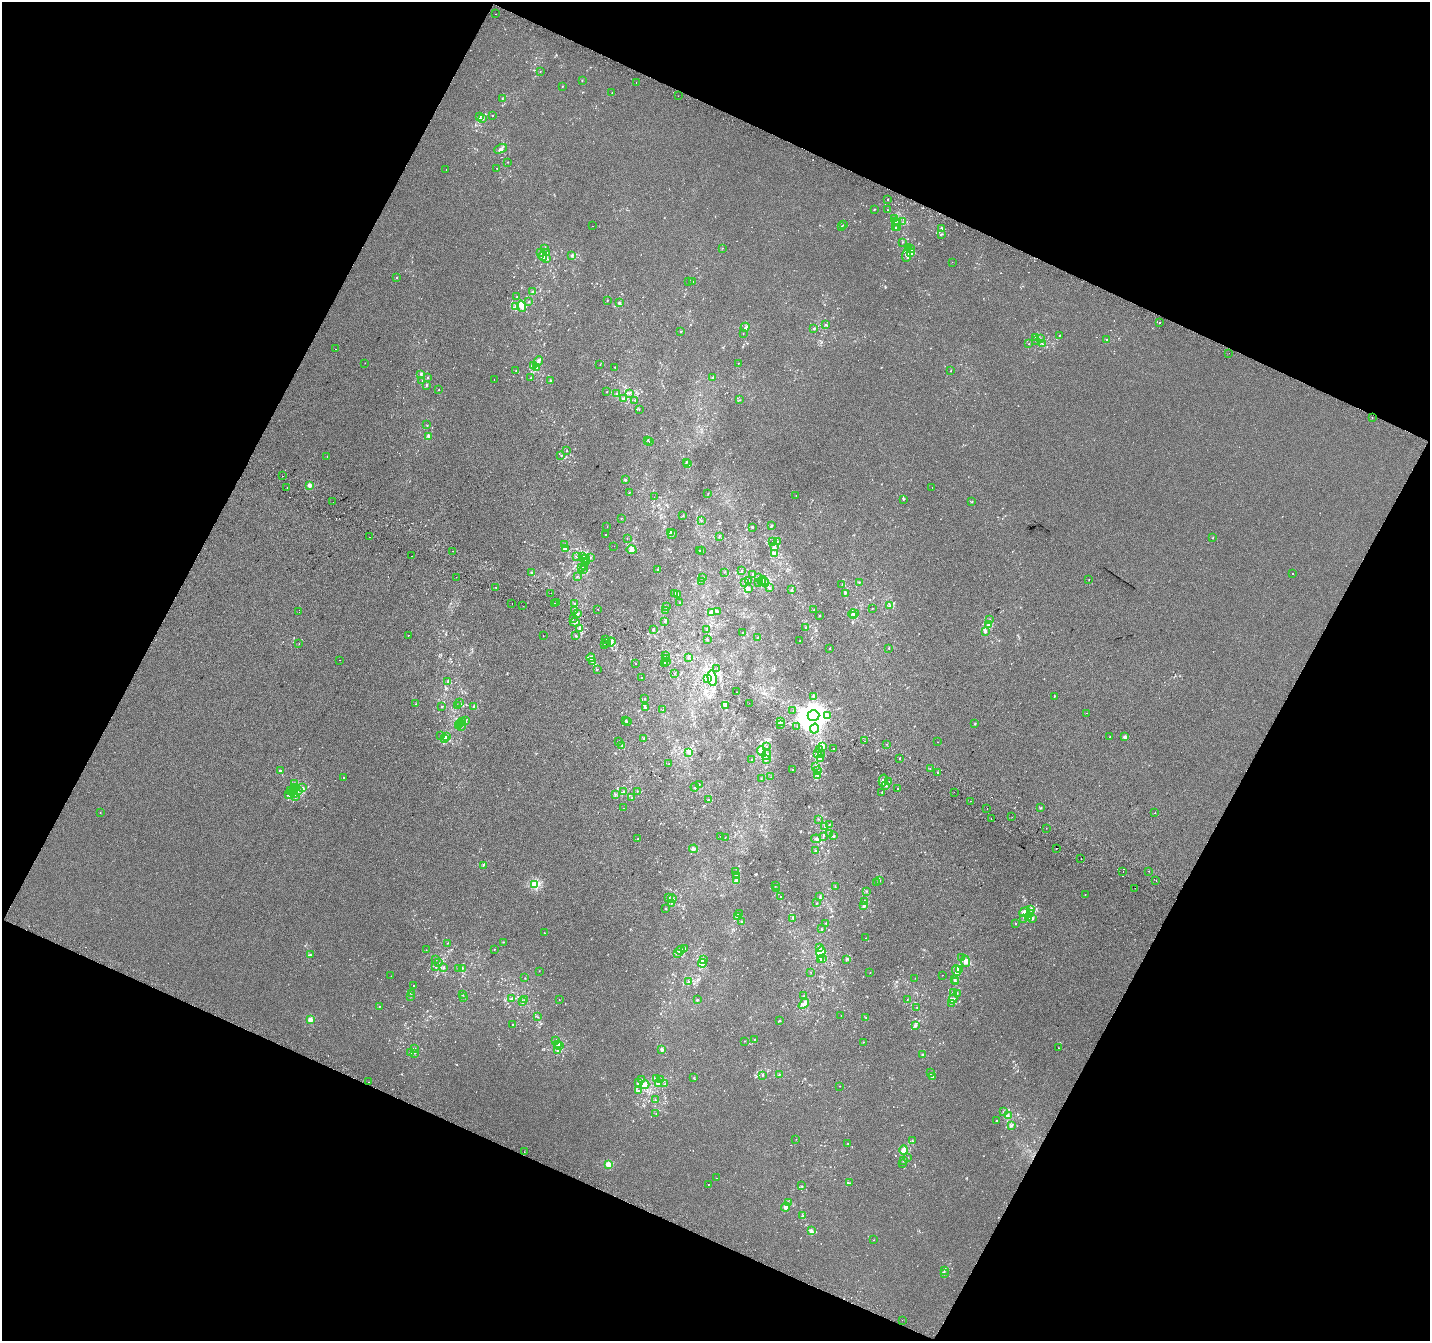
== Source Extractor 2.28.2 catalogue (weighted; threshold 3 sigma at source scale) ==
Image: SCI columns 27-5738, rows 307-5659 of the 5758 x 5899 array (HDU 1 of 3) = the unmasked area's bounding box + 8 px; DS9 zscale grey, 4 x 4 block average (1 PNG px = mean of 4 x 4 image px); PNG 1432 x 1343 px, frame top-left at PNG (2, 2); each listed source drawn as its Kron ellipse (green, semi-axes under 4 px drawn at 4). Shown black and unused: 45% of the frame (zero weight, under 2 of 3 exposures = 2% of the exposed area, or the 3 px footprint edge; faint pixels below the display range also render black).
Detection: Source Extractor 2.28.2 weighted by HDU 2 'WHT'. Background 0.00146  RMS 0.0073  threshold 0.0329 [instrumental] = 3 sigma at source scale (4.5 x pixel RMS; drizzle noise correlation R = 1.50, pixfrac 1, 0.0396/0.0396 arcsec/px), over >= 5 px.
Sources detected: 1070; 3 too faint to see at this stretch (4 x 4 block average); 1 inside a brighter object's white glare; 29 cosmic-ray / hot-pixel residue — neither listed nor drawn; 68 coinciding with a brighter row at this scale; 40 inside a brighter listed object's ellipse — not listed separately; of the other 929, all 500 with FLUX_AUTO >= 1.31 (the completeness limit of this list) listed and drawn (429 fainter detections not listed), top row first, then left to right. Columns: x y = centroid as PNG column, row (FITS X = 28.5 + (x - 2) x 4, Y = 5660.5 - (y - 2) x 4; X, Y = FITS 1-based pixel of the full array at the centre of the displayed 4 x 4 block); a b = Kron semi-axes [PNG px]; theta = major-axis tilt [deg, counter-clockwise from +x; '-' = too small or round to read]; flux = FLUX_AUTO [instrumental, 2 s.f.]
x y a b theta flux
496 14 2 2 - 3
540 71 2 2 - 1.5
582 81 2 2 - 1.4
636 82 2 2 - 3.5
562 86 2 2 - 1.7
612 93 2 2 - 1.3
678 96 2 2 - 3.8
502 99 2 2 - 2.2
492 116 2 2 - 1.5
480 117 3 2 - 3.7
482 119 4 3 - 7.9
500 149 7 3 23 12
508 162 2 2 - 1.6
497 168 2 2 - 1.3
446 170 2 2 - 7.2
888 199 2 2 - 4.9
874 209 2 2 - 1.4
887 210 2 2 - 1.4
895 219 3 2 - 2.9
895 222 2 2 - 3.3
903 222 2 2 - 1.8
898 223 2 2 - 1.4
844 224 2 2 - 1.4
593 226 2 2 - 5.8
842 226 2 2 - 2.3
895 228 2 2 - 2.6
898 228 3 2 - 4.9
942 229 2 2 - 2.8
941 234 2 2 - 3.2
902 242 2 2 - 1.7
908 247 2 2 - 2.7
545 248 2 2 - 1.8
722 248 2 2 - 1.4
910 248 2 2 - 2.2
540 252 2 2 - 3.3
546 252 2 2 - 2.5
910 253 3 2 - 6.6
572 255 3 2 - 3.9
907 255 8 3 81 21
543 256 4 3 - 29
547 259 3 2 - 4.6
952 262 2 2 - 4.8
397 277 2 2 - 4
689 282 2 2 - 2
693 282 2 2 - 2.5
532 292 3 2 - 3.8
516 297 2 2 - 1.5
607 301 2 2 - 2.2
529 302 2 2 - 2.1
619 303 3 2 - 6.1
515 306 4 2 - 7.5
521 306 6 3 -77 21
1160 323 2 2 - 1.4
826 325 3 2 - 2.6
745 327 5 2 - 8.2
814 329 2 2 - 2.8
681 331 2 2 - 2.3
743 333 2 2 - 1.5
1059 335 2 2 - 2
1035 338 2 2 - 1.3
1040 339 2 2 - 3.2
1107 339 2 2 - 1.7
1036 341 2 2 - 1.6
1029 344 2 2 - 2.9
1042 344 2 2 - 2.3
335 349 2 2 - 6
1229 353 2 2 - 9.7
538 361 5 2 - 9.5
365 363 2 2 - 2.3
738 363 2 2 - 1.6
600 364 2 2 - 1.4
533 366 3 2 - 6.9
536 367 3 2 - 5.8
615 367 2 2 - 2
516 370 2 2 - 1.7
951 371 2 2 - 1.7
421 374 3 2 - 4.9
428 377 2 2 - 2.6
531 378 2 2 - 1.3
712 378 2 2 - 2.3
494 380 2 2 - 1.6
551 380 3 2 - 2.6
422 381 2 2 - 1.5
426 385 2 2 - 2.2
439 390 2 2 - 2.3
607 392 2 2 - 2.2
630 393 2 2 - 1.9
617 394 2 2 - 3
624 398 2 2 - 2.4
635 400 2 2 - 1.5
739 400 2 2 - 2.4
639 409 2 2 - 2.1
1372 417 2 2 - 9
427 425 2 2 - 1.4
428 436 3 3 - 9.5
648 440 2 2 - 2
650 442 3 2 - 2.6
566 451 2 2 - 1.3
561 455 2 2 - 2.8
327 456 2 2 - 1.4
686 462 2 2 - 2.7
688 464 2 2 - 2.8
282 476 2 2 - 2.3
625 480 2 2 - 18
309 485 2 2 - 77
287 487 2 2 - 3.9
932 487 2 2 - 1.3
629 493 2 2 - 2.5
708 493 2 2 - 1.5
796 496 2 2 - 1.6
654 497 2 2 - 3.5
904 499 2 2 - 2.8
972 501 2 2 - 1.9
333 502 2 2 - 2
683 515 2 2 - 1.6
621 519 2 2 - 2.4
701 521 2 2 - 2.5
771 526 2 2 - 7.8
607 527 2 2 - 1.4
753 527 2 2 - 1.9
670 532 3 2 - 7.3
606 534 2 2 - 3
672 534 5 3 - 6.4
720 536 3 2 - 2.3
370 537 2 2 - 1.6
627 538 2 2 - 1.5
1213 538 2 2 - 3.8
773 542 2 2 - 1.9
777 542 2 2 - 2.6
564 545 2 2 - 2.9
614 546 2 2 - 2.9
774 546 2 2 - 3.9
565 548 3 2 - 4
631 550 5 3 - 13
453 551 2 2 - 3.8
699 551 2 2 - 2
702 551 2 2 - 2
774 553 3 3 - 13
411 556 2 2 - 1.9
576 557 2 2 - 1.4
582 557 3 2 - 2.5
590 557 2 2 - 2.5
585 559 2 2 - 2.7
585 562 2 2 - 1.6
584 566 3 2 - 3.4
581 567 2 2 - 1.7
584 569 3 2 - 2.5
658 569 2 2 - 1.6
742 570 2 2 - 1.8
532 572 2 2 - 1.8
724 572 2 2 - 1.6
1293 573 2 2 - 10
752 574 2 2 - 2.1
577 576 2 2 - 1.6
456 577 2 2 - 1.3
703 577 2 2 - 3.7
758 578 2 2 - 3.2
1089 580 2 2 - 1.9
702 581 2 2 - 1.6
748 581 2 2 - 2.7
762 581 4 3 - 7.4
765 582 4 2 - 6.8
859 582 2 2 - 2
745 583 2 2 - 4.6
759 583 2 2 - 2.6
842 584 2 2 - 1.3
769 587 2 2 - 2.1
496 588 2 2 - 7.3
748 588 3 3 - 13
791 590 2 2 - 5.3
551 593 2 2 - 2.7
674 593 2 2 - 1.6
845 593 2 2 - 2.6
677 594 2 2 - 4
556 602 2 2 - 2
512 603 2 2 - 1.4
555 603 2 2 - 1.8
574 603 2 2 - 5.6
680 603 2 2 - 1.6
523 606 2 2 - 2.1
667 606 2 2 - 1.6
890 606 2 2 - 2.7
872 608 2 2 - 1.7
598 609 2 2 - 7.2
574 610 3 2 - 3.1
666 610 2 2 - 1.8
813 610 2 2 - 1.3
299 612 2 2 - 2.6
712 612 4 3 - 12
717 612 2 2 - 6.2
577 614 3 2 - 3.5
854 614 5 2 - 6
820 616 2 2 - 2.3
853 616 3 2 - 2.9
573 619 2 2 - 2.1
990 620 2 2 - 2.6
575 622 5 2 - 6.9
664 622 2 2 - 2.1
988 625 4 3 - 9.1
806 627 2 2 - 2.3
579 629 2 2 - 4
653 630 2 2 - 2.9
707 630 2 2 - 2.4
985 631 4 3 - 6.5
742 633 2 2 - 2.3
408 635 2 2 - 4.1
543 635 2 2 - 1.6
576 635 3 2 - 3.2
757 637 2 2 - 1.9
605 639 2 2 - 4
707 640 2 2 - 1.6
799 641 2 2 - 1.9
607 642 2 2 - 3.3
611 642 4 2 - 12
299 644 2 2 - 1.4
604 644 2 2 - 2.6
830 648 2 2 - 1.8
889 648 2 2 - 2.1
665 655 3 2 - 3.8
591 657 4 2 - 9.7
688 658 2 2 - 3.1
667 659 2 2 - 2.4
340 660 2 2 - 1.7
593 662 4 2 - 10
667 662 2 2 - 3.7
635 663 2 2 - 5
664 664 2 2 - 1.4
717 668 2 2 - 5.8
597 669 2 2 - 1.4
675 673 2 2 - 2.2
642 678 2 2 - 8.9
708 678 4 2 - 7.3
712 678 8 4 -80 43
448 681 2 2 - 3
736 692 2 2 - 5.1
1054 696 2 2 - 2.3
813 697 2 2 - 3.1
645 699 2 2 - 2.1
460 703 2 2 - 2.6
749 703 2 2 - 2.1
415 704 2 2 - 1.5
457 706 2 2 - 2.5
474 706 2 2 - 7
725 706 3 2 - 9.5
441 707 2 2 - 1.7
645 708 2 2 - 2.5
663 710 2 2 - 2.3
793 711 2 2 - 2.2
1087 713 2 2 - 2.5
828 715 2 2 - 4.8
813 716 6 5 - 8800
465 720 3 2 - 3.8
626 720 2 2 - 2
463 721 2 2 - 2.5
628 721 2 2 - 2.9
780 721 3 2 - 8.7
461 724 2 2 - 2.6
781 724 2 2 - 1.4
975 724 2 2 - 4.4
459 726 2 2 - 1.7
461 726 2 2 - 3.5
797 726 2 2 - 1.3
814 729 5 2 - 8.2
441 735 2 2 - 1.6
446 737 3 3 - 7.8
1110 737 2 2 - 2.2
1125 737 2 2 - 25
445 738 2 2 - 8.9
644 738 3 2 - 4.5
618 741 3 2 - 2.6
864 741 2 2 - 1.6
937 742 2 2 - 1.5
887 744 2 2 - 4.2
622 746 2 2 - 1.3
767 747 2 2 - 1.8
823 747 2 2 - 7.5
834 748 2 2 - 7.6
820 750 2 2 - 1.7
761 751 5 3 - 16
689 752 3 3 - 6.7
818 753 2 2 - 1.5
766 754 5 2 - 10
821 755 2 2 - 2.6
820 758 3 2 - 4
899 758 2 2 - 2.3
751 759 2 2 - 1.8
766 759 2 2 - 7
669 764 2 2 - 1.4
816 766 4 2 - 4.5
930 768 2 2 - 1.6
793 770 2 2 - 2.5
280 771 2 2 - 21
818 771 2 2 - 1.8
937 773 2 2 - 2.1
818 776 2 2 - 2.2
771 777 2 2 - 2.9
343 778 2 2 - 8.6
761 779 2 2 - 2.2
883 781 6 2 76 9.3
888 782 3 2 - 2.5
295 783 2 2 - 3.3
699 784 2 2 - 1.7
886 786 3 2 - 3.5
296 787 2 2 - 1.5
303 787 2 2 - 3.3
695 787 4 2 - 4.3
898 788 2 2 - 1.4
294 790 2 2 - 2.6
291 791 2 2 - 1.4
299 791 3 2 - 6.5
637 791 2 2 - 2.3
292 792 2 2 - 1.4
624 792 2 2 - 7.7
882 792 2 2 - 1.7
954 792 2 2 - 5.4
294 794 2 2 - 1.8
615 794 2 2 - 2.7
288 795 2 2 - 2.7
295 797 2 2 - 1.6
632 798 2 2 - 3.3
709 800 3 2 - 1.9
971 801 2 2 - 5.7
623 808 2 2 - 3.3
987 808 2 2 - 8.1
1040 808 3 2 - 2.8
100 813 2 2 - 2.3
1154 813 2 2 - 1.8
1012 817 2 2 - 2.2
818 819 2 2 - 1.7
991 819 2 2 - 3.5
829 824 2 2 - 2.3
825 826 2 2 - 2
1046 828 2 2 - 1.4
830 833 4 3 - 7
721 836 2 2 - 1.5
823 836 3 2 - 3.1
834 836 3 2 - 3.6
725 837 2 2 - 1.4
638 838 2 2 - 2.5
816 839 5 2 - 6.1
1056 848 2 2 - 3
693 849 4 3 - 8.1
816 850 2 2 - 3.1
1081 859 2 2 - 8.6
483 865 2 2 - 4.4
1123 871 2 2 - 5.9
1149 871 2 2 - 3
735 872 2 2 - 2.3
737 875 2 2 - 4.8
1156 880 2 2 - 14
737 881 3 3 - 25
880 881 3 2 - 2.3
877 883 2 2 - 1.6
535 885 2 2 - 330
775 886 2 2 - 1.7
835 887 2 2 - 2.2
776 888 2 2 - 2.1
1135 888 2 2 - 9.6
866 891 2 2 - 2.2
1085 895 2 2 - 2
820 896 3 2 - 2.5
781 897 2 2 - 1.3
668 898 2 2 - 1.4
672 899 4 3 - 8
865 902 3 2 - 8.1
671 903 3 2 - 3.1
817 903 2 2 - 3
864 906 3 2 - 7.7
665 908 2 2 - 1.9
1031 909 4 2 - 5.5
1024 912 5 4 - 17
1031 913 3 2 - 4.1
739 914 2 2 - 3
737 916 2 2 - 4.9
1029 917 2 2 - 1.6
1024 918 2 2 - 3
1032 918 3 3 - 6.2
793 919 2 2 - 1.3
742 921 3 2 - 2
826 923 2 2 - 1.3
1015 923 2 2 - 5.2
821 929 2 2 - 1.6
544 933 2 2 - 1.7
866 938 2 2 - 1.4
503 942 2 2 - 2.9
448 943 2 2 - 1.7
819 947 2 2 - 2.3
494 949 2 2 - 1.4
685 949 2 2 - 2.4
426 950 2 2 - 2.5
680 950 4 3 - 10
821 952 6 4 76 46
677 954 2 2 - 3.1
310 955 2 2 - 3.4
962 958 2 2 - 1.4
436 959 2 2 - 2.3
703 959 2 2 - 2.4
822 959 2 2 - 3.5
846 959 3 2 - 4.4
820 960 3 2 - 4.1
965 961 6 4 -82 21
438 963 2 2 - 3
702 963 4 3 - 22
436 967 2 2 - 3
443 968 3 3 - 5.8
459 968 2 2 - 2.9
463 968 2 2 - 1.8
960 970 3 2 - 3.1
539 971 2 2 - 1.3
957 971 6 3 -67 13
811 972 2 2 - 1.3
870 973 2 2 - 1.6
942 975 2 2 - 1.6
391 976 2 2 - 1.8
525 978 2 2 - 1.6
915 978 2 2 - 1.3
955 980 3 2 - 4.5
688 982 3 2 - 3.9
956 982 3 2 - 3.8
414 985 2 2 - 1.8
953 992 4 3 - 13
411 993 2 2 - 2.4
957 993 2 2 - 2.7
462 995 2 2 - 2.1
411 996 3 2 - 2.9
804 996 2 2 - 1.3
464 997 2 2 - 1.4
511 999 2 2 - 5.4
525 999 2 2 - 2.3
907 999 2 2 - 1.9
953 999 4 2 - 12
559 1000 2 2 - 1.5
697 1000 2 2 - 3.6
523 1002 3 2 - 7
951 1003 2 2 - 2.3
804 1004 6 3 41 12
379 1006 2 2 - 1.3
917 1008 2 2 - 3
841 1016 2 2 - 1.5
537 1017 2 2 - 1.4
866 1018 2 2 - 1.6
310 1019 2 2 - 95
779 1021 2 2 - 2.6
513 1024 2 2 - 2.3
915 1025 3 3 - 6.1
754 1040 2 2 - 1.9
555 1041 2 2 - 1.7
744 1041 2 2 - 1.7
863 1042 2 2 - 1.8
557 1045 2 2 - 4.6
559 1046 2 2 - 13
1058 1048 2 2 - 2.3
415 1049 3 2 - 3.6
662 1049 4 2 - 10
558 1050 4 2 - 5.7
411 1053 2 2 - 2
414 1053 2 2 - 1.6
923 1054 3 2 - 2.9
930 1073 3 2 - 2.3
779 1074 2 2 - 2
763 1075 2 2 - 2.2
694 1077 2 2 - 1.9
932 1077 2 2 - 2.3
656 1078 3 2 - 3.5
641 1079 2 2 - 1.9
661 1079 2 2 - 1.6
368 1082 2 2 - 4.1
639 1083 3 2 - 4.7
658 1083 3 2 - 7.3
665 1083 2 2 - 1.5
645 1085 4 2 - 22
840 1086 2 2 - 1.7
638 1091 2 2 - 1.6
655 1100 2 2 - 3
1003 1112 2 2 - 1.7
656 1114 2 2 - 2.1
1008 1115 3 2 - 6.4
996 1121 2 2 - 3.7
1012 1125 2 2 - 3.6
796 1139 2 2 - 1.9
912 1141 2 2 - 2.2
848 1144 2 2 - 1.5
904 1150 4 4 - 20
524 1152 2 2 - 4.3
908 1157 2 2 - 1.4
903 1161 2 2 - 2.5
902 1163 2 2 - 1.3
608 1164 2 2 - 140
716 1178 2 2 - 1.7
849 1183 2 2 - 3.9
708 1184 2 2 - 1.5
802 1186 2 2 - 2.8
788 1203 2 2 - 4.3
786 1207 4 3 - 23
803 1216 2 2 - 2.3
812 1231 3 2 - 6.3
873 1240 2 2 - 1.7
945 1270 4 2 - 3.1
944 1274 2 2 - 1.8
902 1320 2 2 - 7
Diffuse or blended objects may show on this block-average render without a row.